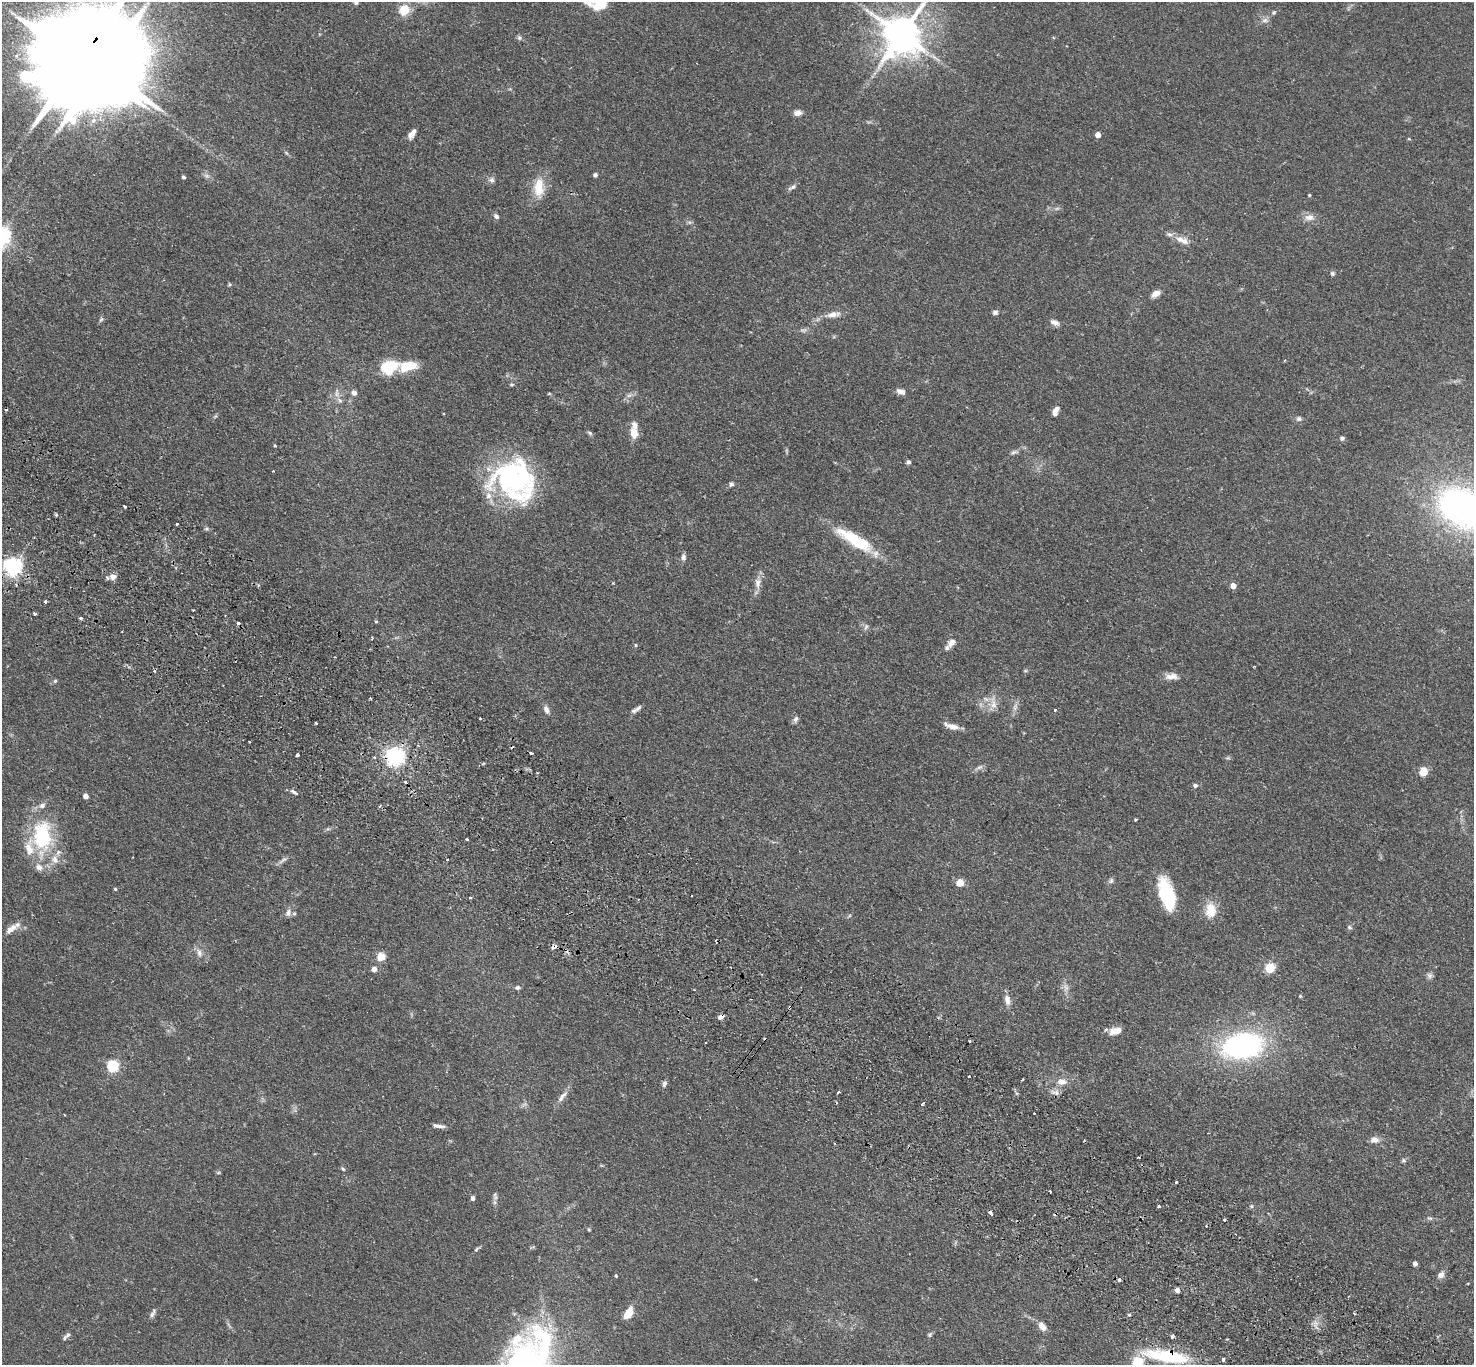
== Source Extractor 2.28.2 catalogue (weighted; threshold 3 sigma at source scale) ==
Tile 6 of 4 x 4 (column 2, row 2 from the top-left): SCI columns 1508-2979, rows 3067-4429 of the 5961 x 5993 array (HDU 1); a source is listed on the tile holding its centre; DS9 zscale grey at full resolution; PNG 1476 x 1367 px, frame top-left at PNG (2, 2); no overlay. Shown black and unused: <1% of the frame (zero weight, under 2 of 3 exposures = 3% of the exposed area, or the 3 px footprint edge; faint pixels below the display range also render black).
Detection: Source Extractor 2.28.2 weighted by HDU 2 'WHT'; one run over the whole footprint, this tile lists its part. Background 0.0743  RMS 0.0057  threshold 0.0258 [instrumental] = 3 sigma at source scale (4.5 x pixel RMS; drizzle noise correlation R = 1.50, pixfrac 1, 0.05/0.05 arcsec/px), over >= 5 px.
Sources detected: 184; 2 too faint to see at this stretch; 3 inside a brighter object's white glare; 12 cosmic-ray / hot-pixel residue — not listed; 12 inside a brighter listed object's ellipse — not listed separately; the other 155 listed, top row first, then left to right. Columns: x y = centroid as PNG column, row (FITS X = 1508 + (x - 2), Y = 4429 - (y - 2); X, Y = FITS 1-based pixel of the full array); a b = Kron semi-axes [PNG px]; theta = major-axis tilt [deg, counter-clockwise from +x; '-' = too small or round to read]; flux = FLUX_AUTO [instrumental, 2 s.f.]
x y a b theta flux
356 2 8 5 -77 1.5
601 3 20 12 29 12
404 10 5 5 - 35
1274 12 7 4 31 0.89
1265 20 9 6 18 1.9
902 34 12 11 - 1700
519 38 7 6 - 1.3
79 61 43 18 52 18000
797 113 8 6 8 3.3
410 135 10 6 79 2.4
1098 135 4 4 - 4.6
595 175 4 4 - 1.7
184 177 4 3 - 1.1
491 180 9 7 -26 1.8
539 187 26 12 87 12
792 187 12 5 27 1.7
1309 195 4 4 - 0.55
496 216 7 5 -48 1.5
1309 217 14 9 3 4
1182 240 22 8 -22 5.3
1332 273 6 5 - 1.1
229 284 5 4 - 0.73
1156 294 11 6 28 3.4
995 312 7 6 - 1.4
833 314 20 7 9 4.5
101 319 8 5 54 1
1054 322 12 6 -25 2.6
407 366 24 12 8 14
389 367 16 12 18 21
511 385 6 4 -18 0.75
901 391 10 6 -21 3
337 393 14 4 84 2
354 393 5 5 - 3.3
549 394 5 3 - 0.5
340 401 7 6 - 1.6
1055 411 11 6 64 3
1299 419 8 7 - 1.5
634 432 10 7 -75 8.2
590 433 7 5 -30 1
1342 438 6 5 - 1.3
275 445 4 3 - 0.52
1014 452 12 3 8 1.3
908 462 5 4 - 1.3
273 471 2 2 - 0.39
511 479 53 38 -15 87
731 484 6 6 - 1.3
124 506 4 2 - 1.3
1461 507 38 27 -34 210
56 515 3 3 - 1.2
177 524 3 3 - 7.4
207 528 6 4 0 0.92
854 540 52 13 -36 26
683 557 9 6 -86 1.8
13 567 6 6 - 250
113 577 8 7 - 3.6
758 583 15 9 87 4.2
1233 586 5 4 - 4.7
45 602 3 3 - 2
35 614 4 3 - 0.86
81 618 3 3 - 1.3
376 621 5 3 - 0.51
866 627 8 4 46 1.1
952 642 14 7 51 4.2
636 645 4 4 - 0.58
1025 671 6 4 0 0.63
1172 676 19 8 1 4.2
55 681 5 5 - 0.85
993 704 15 8 -79 4.5
1015 707 10 5 77 2.1
638 708 11 5 42 1.5
546 709 11 7 -67 2.4
1055 710 3 3 - 0.76
480 718 4 2 - 0.47
796 719 9 6 71 1.6
316 723 3 3 - 1
952 726 19 6 -16 4.4
249 742 3 2 - 0.67
531 753 4 3 - 3
297 755 4 3 - 3.3
395 756 6 6 - 270
980 767 10 5 26 1.7
1423 771 5 5 - 24
1195 785 5 5 - 1.6
293 792 11 4 -35 1.5
86 796 4 4 - 3.7
1135 820 3 3 - 0.56
42 836 37 23 90 48
467 839 3 3 - 1.1
284 859 7 4 3 1.1
447 859 3 3 - 1.2
1111 881 8 6 74 1.3
960 883 5 5 - 15
115 889 4 4 - 0.66
1167 894 35 14 -73 30
470 898 4 2 - 0.48
1211 910 18 13 89 10
288 913 11 8 77 2.7
1349 927 6 5 - 0.98
11 929 17 8 37 4.6
554 947 5 4 - 2.5
199 953 11 7 -70 2.8
381 957 5 5 - 20
1270 968 5 5 - 31
374 969 5 5 - 3.5
1429 975 8 7 - 1.7
1066 987 11 7 -77 2.6
518 988 6 5 - 1.4
1300 996 4 4 - 0.54
1007 1000 13 8 -82 3.6
790 1007 3 3 - 3
721 1017 7 5 31 2.3
1115 1031 14 8 13 6.2
970 1041 3 3 - 1.9
1243 1045 39 23 10 110
113 1066 5 5 - 61
969 1076 3 3 - 1.1
1022 1080 3 3 - 1.4
1062 1082 11 7 -6 4.2
664 1084 8 5 67 1.5
838 1092 3 3 - 2
1057 1093 6 4 -72 1.5
563 1095 12 6 40 2.7
922 1104 3 3 - 0.88
438 1126 16 4 -8 2.4
1374 1140 11 8 1 3.4
1404 1160 7 5 0 0.96
343 1169 6 3 -45 0.72
1176 1182 3 3 - 1.5
1050 1191 3 2 - 1.1
473 1198 6 5 - 1.5
494 1202 7 4 -71 1.2
1158 1206 3 3 - 2.3
1251 1206 6 5 - 0.85
990 1213 5 3 - 2.7
1430 1218 8 4 -7 1.1
1225 1220 3 3 - 0.78
589 1230 5 4 - 0.62
476 1249 8 4 45 0.93
1415 1264 4 4 - 2.1
1441 1275 10 8 45 2.5
616 1276 4 3 - 0.61
1119 1279 3 3 - 4.6
1177 1290 5 4 - 2.7
153 1313 13 5 65 1.6
628 1313 12 7 58 8.1
1129 1314 4 3 - 0.78
1316 1322 8 5 -44 1.9
1042 1326 11 7 -55 4.3
930 1334 7 6 - 0.97
68 1335 7 6 - 1.3
1173 1336 4 3 - 1.8
1166 1356 57 14 -9 34
1223 1359 4 3 - 1.7
530 1360 73 50 62 140
1137 1363 5 5 - 45
Overlapping masked pixels (flux is a lower limit): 6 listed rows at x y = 79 61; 395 756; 554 947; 790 1007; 721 1017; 1166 1356
Isophote crosses this tile's border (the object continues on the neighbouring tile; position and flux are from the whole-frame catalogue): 7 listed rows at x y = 356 2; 601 3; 902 34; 79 61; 1461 507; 530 1360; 1137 1363